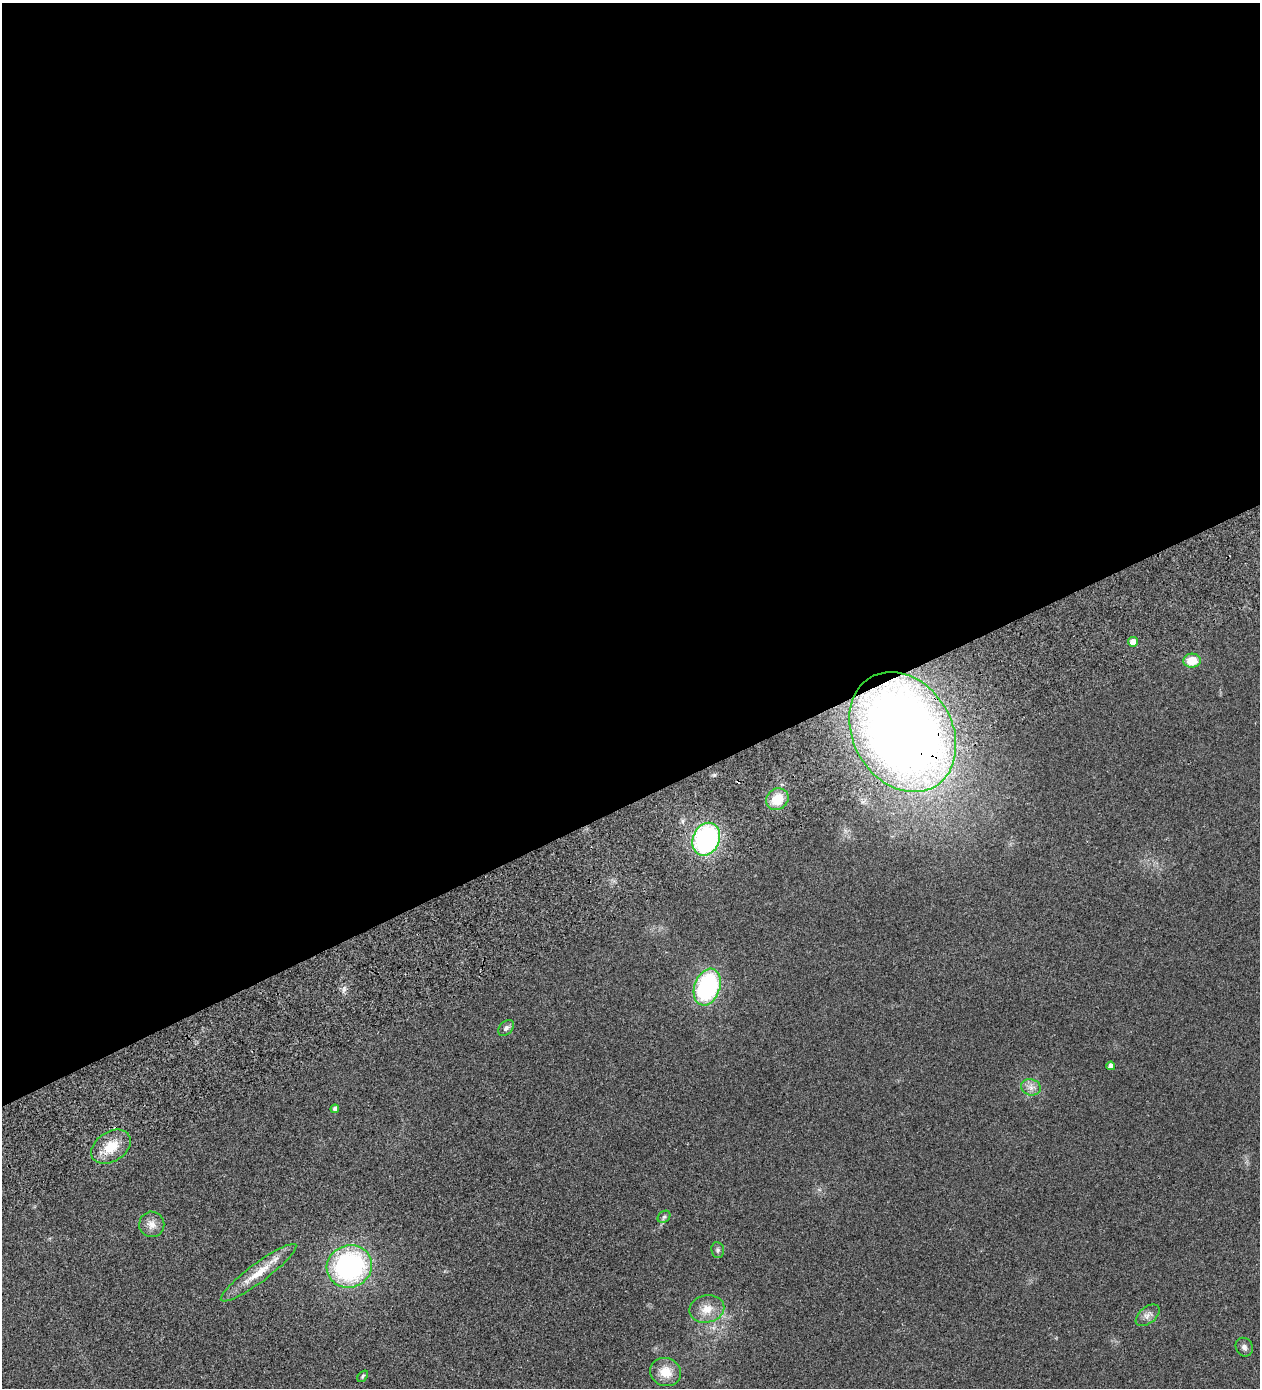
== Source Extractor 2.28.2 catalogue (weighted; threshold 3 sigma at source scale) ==
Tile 2 of 4 x 4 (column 2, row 1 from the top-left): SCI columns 1718-2975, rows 4300-5685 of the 5825 x 5828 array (HDU 1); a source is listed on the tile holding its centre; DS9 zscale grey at full resolution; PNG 1262 x 1390 px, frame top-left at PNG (2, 3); each listed source drawn as its Kron ellipse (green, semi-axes under 4 px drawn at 4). Shown black and unused: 58% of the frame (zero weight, under 2 of 3 exposures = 10% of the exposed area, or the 3 px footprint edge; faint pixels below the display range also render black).
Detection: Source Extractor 2.28.2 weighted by HDU 2 'WHT'; one run over the whole footprint, this tile lists its part. Background 0.127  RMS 0.018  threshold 0.0796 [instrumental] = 3 sigma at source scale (4.5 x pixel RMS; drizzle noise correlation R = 1.50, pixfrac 1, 0.05/0.05 arcsec/px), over >= 5 px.
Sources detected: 23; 2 cosmic-ray / hot-pixel residue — neither listed nor drawn; the other 21 listed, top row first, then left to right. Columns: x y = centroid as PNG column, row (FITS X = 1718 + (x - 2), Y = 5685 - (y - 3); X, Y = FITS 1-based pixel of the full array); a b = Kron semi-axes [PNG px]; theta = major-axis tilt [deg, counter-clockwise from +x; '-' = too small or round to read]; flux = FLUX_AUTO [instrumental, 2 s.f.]
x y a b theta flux
1133 642 5 4 - 13
1192 661 8 7 - 29
903 732 63 49 -59 1800
777 799 12 10 40 34
706 839 17 13 67 260
707 987 19 12 71 210
506 1028 9 6 46 4.8
1111 1066 4 4 - 7.8
1031 1087 10 8 -15 9.2
335 1109 4 4 - 5.1
111 1147 21 15 33 36
664 1217 7 5 41 3.2
152 1224 13 12 - 14
718 1250 8 6 -81 4.2
349 1266 23 21 21 280
258 1273 46 9 37 38
707 1309 17 13 12 23
1148 1315 14 8 39 8.8
1244 1347 10 8 -59 5.9
666 1372 15 14 - 27
363 1376 6 4 51 2.4
Overlapping masked pixels (flux is a lower limit): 1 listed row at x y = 903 732